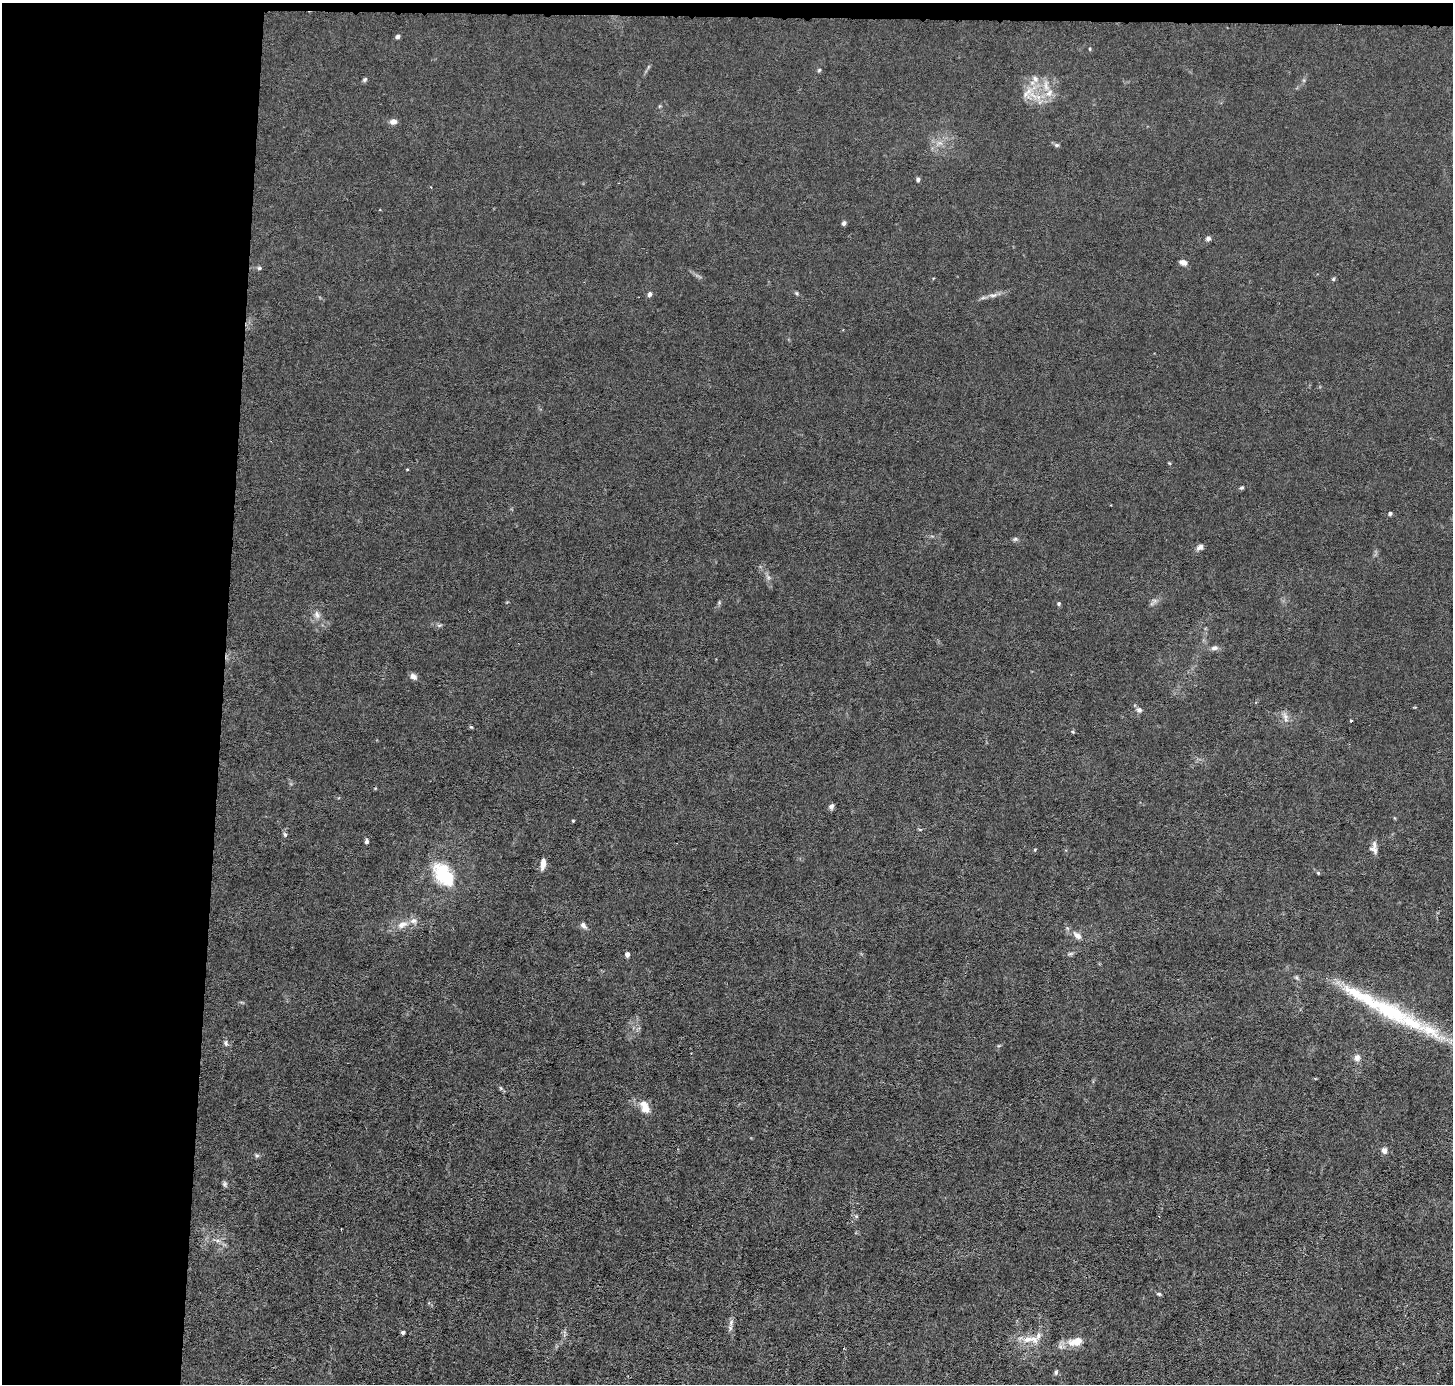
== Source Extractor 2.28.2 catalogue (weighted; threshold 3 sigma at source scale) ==
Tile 1 of 3 x 3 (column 1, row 1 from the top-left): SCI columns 1-1451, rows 2902-4283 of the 4354 x 4384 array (HDU 1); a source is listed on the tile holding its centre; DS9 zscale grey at full resolution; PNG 1455 x 1386 px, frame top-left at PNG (2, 3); no overlay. Shown black and unused: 16% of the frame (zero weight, under 3 of 6 exposures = <1% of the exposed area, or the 3 px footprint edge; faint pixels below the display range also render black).
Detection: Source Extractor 2.28.2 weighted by HDU 2 'WHT'; one run over the whole footprint, this tile lists its part. Background 0.0122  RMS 0.0027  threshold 0.0111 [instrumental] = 3 sigma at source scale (4.09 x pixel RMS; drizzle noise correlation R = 1.36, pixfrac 0.8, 0.05/0.05 arcsec/px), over >= 5 px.
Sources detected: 78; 11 inside a brighter listed object's ellipse — not listed separately; the other 67 listed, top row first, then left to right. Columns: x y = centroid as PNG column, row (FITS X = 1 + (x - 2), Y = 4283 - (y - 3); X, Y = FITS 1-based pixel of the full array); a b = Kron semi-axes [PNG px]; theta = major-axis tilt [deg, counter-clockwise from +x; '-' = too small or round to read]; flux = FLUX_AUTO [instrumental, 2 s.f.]
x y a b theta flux
398 36 5 5 - 0.59
1090 49 5 3 - 0.25
819 70 5 5 - 0.35
365 79 7 5 45 0.46
1035 79 10 8 -70 1.6
1046 86 19 8 -83 2.8
1025 94 20 10 -45 3
393 122 7 6 - 1.5
939 143 10 5 17 1.1
1056 145 7 5 -2 0.51
918 179 5 4 - 0.64
844 223 5 5 - 0.64
1208 238 7 5 23 0.7
1183 262 9 6 -19 1.2
259 268 6 5 - 0.44
1333 279 6 5 - 0.35
796 293 5 4 - 0.33
650 294 7 5 65 0.69
993 295 13 6 8 1.2
1169 463 5 3 - 0.24
407 469 4 3 - 0.19
1242 488 6 5 - 0.38
1390 513 5 5 - 0.45
1015 539 7 5 2 0.52
1200 547 9 6 34 1.1
768 577 7 4 -72 0.59
1154 601 7 6 - 0.67
719 602 6 5 - 0.36
1059 603 5 4 - 0.44
317 615 12 8 -71 1.6
1214 648 10 6 7 0.95
413 676 9 6 -40 1.2
1139 710 8 7 - 0.91
1285 717 17 7 -74 1.5
1351 721 3 3 - 0.38
471 727 6 4 -43 0.29
1073 732 5 3 - 0.27
831 806 7 6 - 0.75
573 821 4 3 - 0.24
285 834 7 5 -63 0.51
366 841 6 5 - 0.59
1374 845 12 7 -89 1.1
1035 850 4 4 - 0.23
543 864 12 5 82 2.2
1318 873 5 4 - 0.28
443 874 27 16 -54 14
402 925 14 8 23 2.5
583 925 9 6 -51 1
1077 935 14 8 -41 1.6
627 954 4 4 - 1.6
1070 954 9 4 1 0.49
1392 1012 52 22 -24 17
226 1043 9 6 -63 0.69
1357 1058 9 8 - 1.4
501 1088 5 5 - 0.33
645 1107 16 9 -61 3.4
1384 1151 7 7 - 1.3
257 1155 7 6 - 0.5
225 1184 7 6 - 0.57
856 1216 6 4 -44 0.38
218 1240 9 4 -8 0.79
1159 1294 6 4 -13 0.42
731 1323 10 6 65 0.99
403 1332 4 3 - 0.76
1027 1339 16 8 13 2.9
1076 1341 22 11 12 4.1
1056 1372 6 5 - 0.53